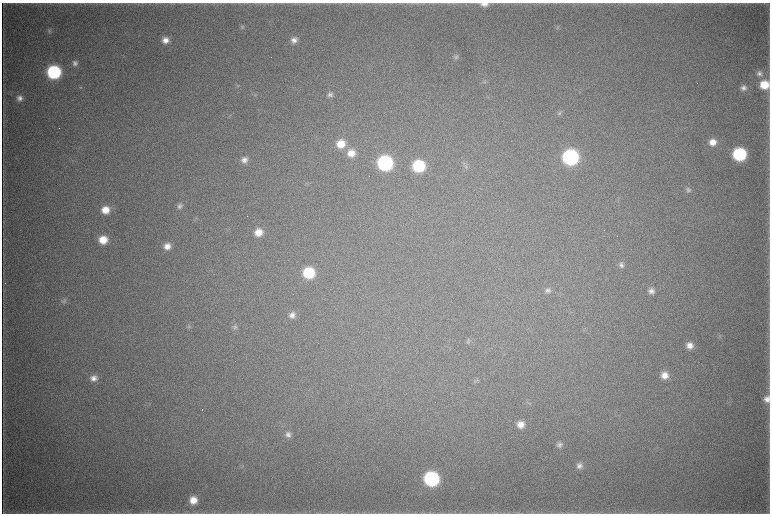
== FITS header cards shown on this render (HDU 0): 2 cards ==
NAXIS1  =                 1536 / length of data axis 1
NAXIS2  =                 1023 / length of data axis 2

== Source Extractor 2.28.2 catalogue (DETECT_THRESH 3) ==
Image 1536 x 1023 px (HDU 0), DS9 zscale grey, zoomed out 1/2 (1 PNG px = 2 x 2 image px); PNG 772 x 516 px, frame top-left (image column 1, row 1022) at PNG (2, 3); no overlay
Background 4640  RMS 39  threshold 117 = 3 sigma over >= 5 px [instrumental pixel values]
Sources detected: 61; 5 cannot appear on this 1/2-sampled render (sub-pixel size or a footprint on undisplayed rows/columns) and are not listed; the other 56 listed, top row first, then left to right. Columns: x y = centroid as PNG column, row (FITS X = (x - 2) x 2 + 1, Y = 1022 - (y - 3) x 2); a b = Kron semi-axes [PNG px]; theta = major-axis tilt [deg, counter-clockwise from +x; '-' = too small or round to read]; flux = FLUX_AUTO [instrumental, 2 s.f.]
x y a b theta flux
484 4 10 5 -1 5.1e+04
242 27 6 5 - 1.6e+04
558 28 4 3 - 1.0e+04
49 31 6 6 - 1.9e+04
165 40 8 7 - 6.8e+04
294 40 8 7 - 4.9e+04
456 57 8 7 - 2.5e+04
75 63 7 7 - 3.5e+04
54 72 9 9 - 1.0e+06
759 73 8 7 - 3.6e+04
484 81 6 4 72 1.5e+04
764 85 8 8 - 1.8e+05
81 87 5 3 - 9.7e+03
743 88 7 6 - 3.6e+04
330 95 8 7 - 3.1e+04
20 98 7 6 - 4.4e+04
559 113 7 6 - 2.1e+04
59 128 2 1 - 5.2e+03
712 142 8 8 - 8.7e+04
341 144 10 9 - 1.6e+05
351 153 10 9 - 1.1e+05
739 154 9 8 - 8.8e+05
570 157 10 9 - 1.7e+06
244 160 8 7 - 5.2e+04
385 163 9 9 - 1.4e+06
419 166 9 8 - 6.1e+05
466 166 7 5 -60 2.1e+04
688 189 8 6 -53 2.6e+04
179 206 7 6 - 2.7e+04
105 210 9 8 - 1.2e+05
258 232 8 8 - 1.1e+05
103 240 8 8 - 1.5e+05
167 246 8 7 - 7.3e+04
621 265 8 7 - 3.3e+04
309 273 9 8 - 4.4e+05
547 291 8 7 - 3.3e+04
651 291 8 8 - 4.5e+04
64 301 7 6 - 2.1e+04
292 315 8 8 - 5.1e+04
188 326 7 4 51 1.3e+04
235 327 7 6 - 2.2e+04
468 341 7 6 - 2.1e+04
690 345 8 7 - 6.8e+04
664 375 8 8 - 8.2e+04
94 378 9 8 - 6.0e+04
476 381 6 4 87 1.6e+04
767 399 9 7 89 6.1e+04
529 403 5 2 - 7.8e+03
202 410 2 2 - 2.1e+03
520 424 8 8 - 8.7e+04
288 434 8 8 - 4.2e+04
559 445 7 7 - 3.2e+04
579 466 8 7 - 4.3e+04
431 479 9 9 - 1.4e+06
193 500 8 8 - 1.1e+05
145 513 6 3 -1 1.3e+04
At the frame edge (FLAGS 8, measured only in part): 1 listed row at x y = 484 4
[5 sub-pixel or undisplayed-footprint detections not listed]